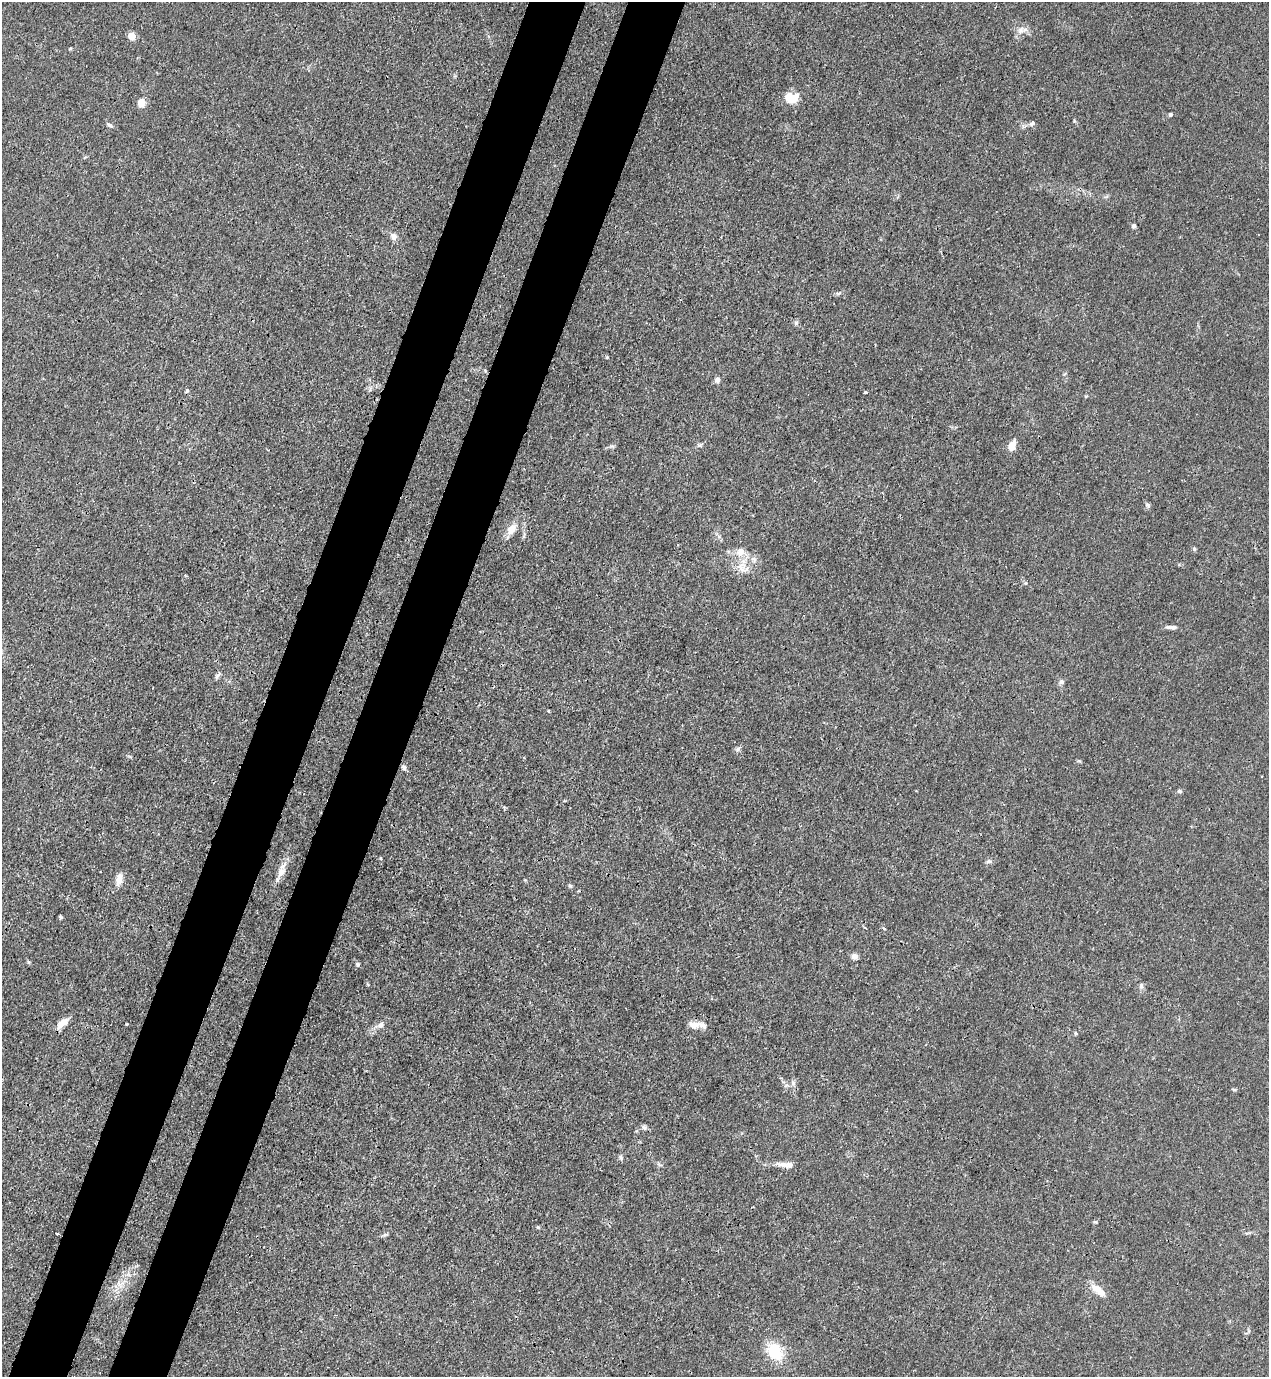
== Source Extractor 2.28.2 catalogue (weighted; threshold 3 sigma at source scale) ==
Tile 7 of 4 x 4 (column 3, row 2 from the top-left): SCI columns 2757-4023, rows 2793-4167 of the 5646 x 5583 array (HDU 1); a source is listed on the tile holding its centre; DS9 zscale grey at full resolution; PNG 1271 x 1379 px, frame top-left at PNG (2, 2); no overlay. Shown black and unused: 9% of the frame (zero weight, under 3 of 4 exposures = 7% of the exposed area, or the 3 px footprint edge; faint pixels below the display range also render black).
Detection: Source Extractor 2.28.2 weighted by HDU 2 'WHT'; one run over the whole footprint, this tile lists its part. Background 0.0182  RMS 0.0026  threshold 0.0116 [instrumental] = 3 sigma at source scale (4.5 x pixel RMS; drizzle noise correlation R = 1.50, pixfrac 1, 0.05/0.05 arcsec/px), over >= 5 px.
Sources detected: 58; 4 inside a brighter listed object's ellipse — not listed separately; the other 54 listed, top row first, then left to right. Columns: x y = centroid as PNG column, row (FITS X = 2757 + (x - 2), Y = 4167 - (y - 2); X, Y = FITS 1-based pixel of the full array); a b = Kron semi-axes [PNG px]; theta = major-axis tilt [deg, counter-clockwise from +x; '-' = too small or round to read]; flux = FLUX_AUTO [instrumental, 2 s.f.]
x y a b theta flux
1021 30 11 8 68 1.6
131 36 8 7 - 1.9
792 98 16 11 2 4.4
141 103 9 7 -88 2.4
1170 115 5 4 - 0.46
1032 123 9 6 28 0.76
110 125 9 5 -33 0.58
1134 226 5 5 - 0.61
393 236 9 9 - 1.3
839 293 10 4 22 0.5
796 323 7 5 45 0.53
607 357 4 4 - 0.27
717 380 7 6 - 0.89
187 390 5 4 - 0.56
865 392 4 3 - 0.35
1086 396 4 4 - 0.23
700 445 7 5 36 0.52
1012 446 11 7 69 2.4
1148 505 8 5 -41 0.55
511 529 14 10 52 2.6
1194 549 6 5 - 0.38
741 568 17 13 88 3.4
1171 627 16 5 0 0.94
217 675 11 4 50 0.64
1061 682 7 6 - 0.69
548 711 3 3 - 0.28
738 749 7 5 44 0.6
404 768 7 6 - 0.7
1179 791 6 5 - 0.53
989 861 8 6 0 0.59
281 872 15 9 69 2.2
119 879 17 8 81 2
570 886 5 5 - 0.38
61 917 5 4 - 0.33
884 928 5 3 - 0.4
855 956 8 7 - 1.1
28 962 6 4 -71 0.31
358 964 5 5 - 0.53
1141 986 8 6 81 0.72
62 1023 14 7 38 2.8
127 1024 3 3 - 0.2
381 1025 9 8 - 1.1
695 1025 18 9 4 2.1
1076 1033 5 4 - 0.39
793 1083 7 6 - 0.7
1234 1090 6 4 -1 0.31
644 1127 8 5 -41 0.66
621 1157 9 4 -82 0.5
783 1164 21 7 -6 2
538 1227 5 4 - 0.29
57 1234 4 3 - 0.7
120 1284 13 8 -10 1.8
1097 1289 18 10 -34 2.9
775 1352 21 15 -51 8.3